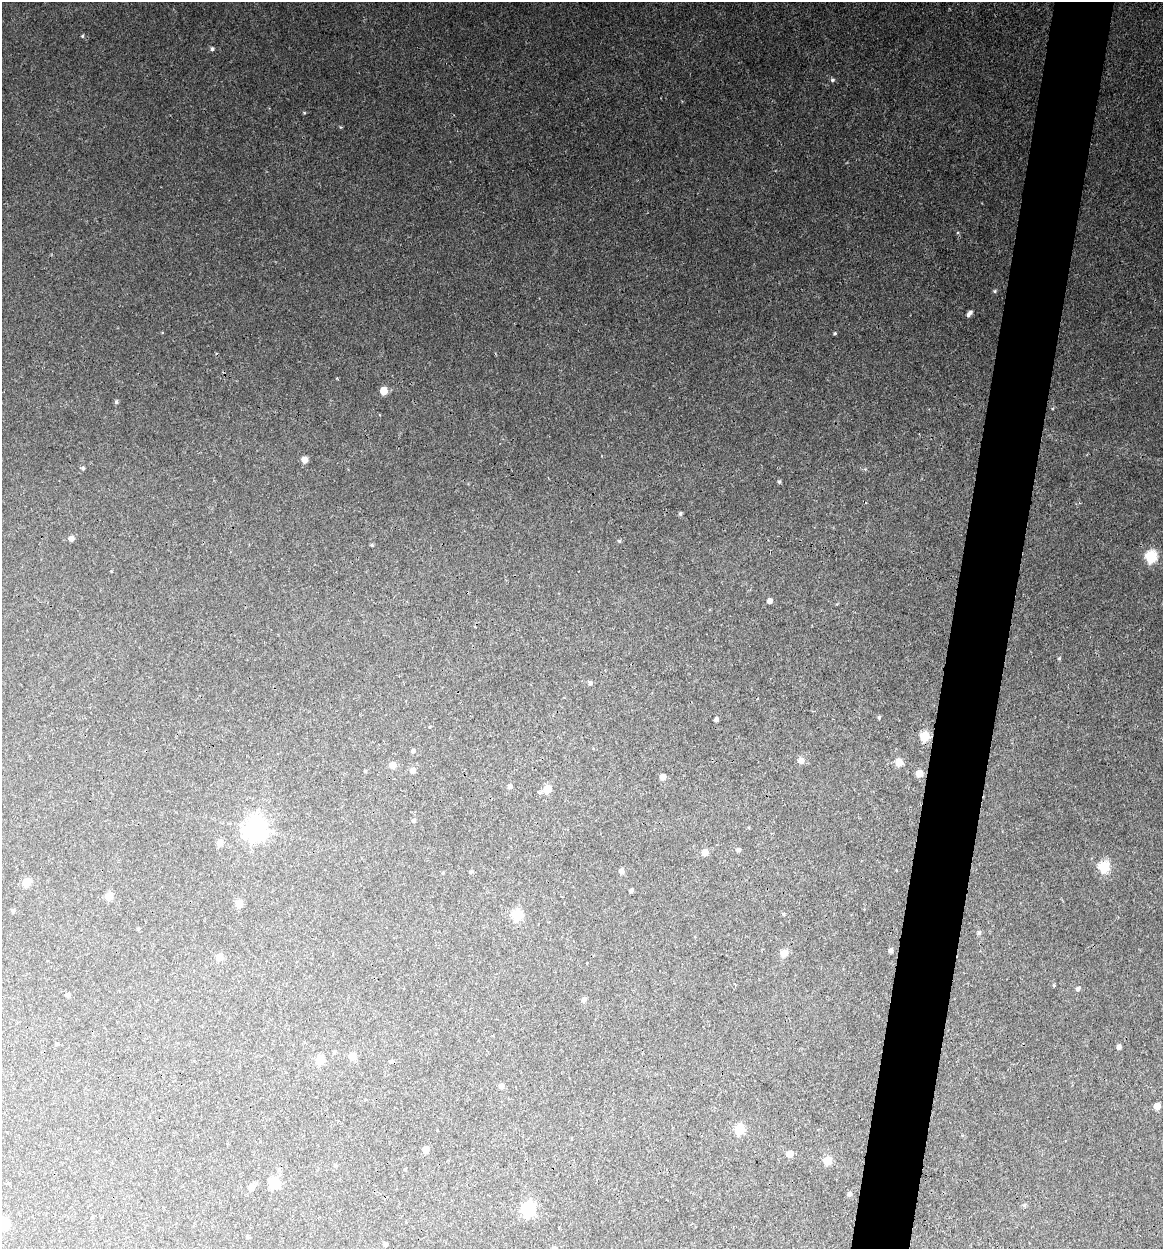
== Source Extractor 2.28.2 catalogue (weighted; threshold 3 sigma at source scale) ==
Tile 10 of 4 x 4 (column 2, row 3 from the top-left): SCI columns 1403-2563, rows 1248-2494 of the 5007 x 4987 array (HDU 1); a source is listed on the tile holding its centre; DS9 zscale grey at full resolution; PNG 1165 x 1251 px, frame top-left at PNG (2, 2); no overlay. Shown black and unused: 5% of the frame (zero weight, under 3 of 4 exposures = <1% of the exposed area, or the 3 px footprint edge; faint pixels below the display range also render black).
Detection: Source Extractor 2.28.2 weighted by HDU 2 'WHT'; one run over the whole footprint, this tile lists its part. Background 0.118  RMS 0.0043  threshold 0.0193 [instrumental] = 3 sigma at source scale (4.5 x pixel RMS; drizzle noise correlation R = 1.50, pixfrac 1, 0.05/0.05 arcsec/px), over >= 5 px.
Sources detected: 82; all 82 listed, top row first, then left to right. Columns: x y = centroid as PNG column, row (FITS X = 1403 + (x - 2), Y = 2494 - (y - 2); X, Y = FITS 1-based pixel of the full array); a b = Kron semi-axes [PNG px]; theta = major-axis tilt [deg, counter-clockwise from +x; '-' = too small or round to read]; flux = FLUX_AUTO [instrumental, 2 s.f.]
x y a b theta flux
82 36 4 4 - 0.51
212 49 5 5 - 1.1
832 80 6 5 - 0.83
304 113 4 4 - 0.46
995 291 5 4 - 0.61
969 313 7 4 48 1.8
835 333 4 3 - 0.66
384 391 5 5 - 8.7
116 402 5 5 - 0.79
304 459 5 5 - 4.7
83 468 5 4 - 0.73
865 469 5 5 - 0.5
779 481 5 4 - 0.75
680 513 5 4 - 0.79
71 538 5 5 - 2.5
619 541 5 4 - 0.61
372 545 4 4 - 0.57
1151 556 6 6 - 43
769 601 4 4 - 2.5
1059 658 5 4 - 0.51
590 683 5 5 - 1
879 717 4 3 - 0.64
716 719 4 4 - 1.2
924 736 6 5 - 20
413 751 5 4 - 1.1
801 761 6 6 - 2.8
899 762 5 5 - 7.9
392 765 5 5 - 4.8
365 771 5 4 - 0.39
413 771 5 5 - 2.5
919 773 5 5 - 7.1
663 777 5 5 - 3.2
510 786 5 5 - 1.4
547 789 5 5 - 11
540 793 6 5 - 0.89
414 821 5 5 - 1
255 829 8 8 - 330
220 843 5 5 - 4.9
738 850 5 5 - 1.1
705 852 5 5 - 4.8
1104 867 6 6 - 30
621 871 5 5 - 2
470 872 4 4 - 0.64
443 873 4 4 - 0.39
26 883 5 5 - 11
631 891 4 3 - 1
109 896 5 5 - 9.2
239 904 5 5 - 6.6
13 911 5 4 - 0.96
783 914 5 3 - 0.42
517 915 6 5 - 30
138 929 4 4 - 0.55
979 933 5 5 - 0.75
891 950 5 4 - 1.5
784 953 5 5 - 7.4
219 957 5 5 - 7.2
1054 985 4 4 - 0.43
1078 989 6 5 - 1.1
68 995 4 4 - 1.1
584 1000 6 5 - 1.4
57 1044 3 3 - 1.2
1119 1047 4 4 - 1.4
334 1053 5 4 - 0.54
352 1056 6 5 - 6
320 1060 6 5 - 13
391 1061 4 4 - 0.85
501 1086 5 5 - 2
366 1099 4 2 - 0.44
1157 1106 5 5 - 5.9
739 1129 6 5 - 25
426 1150 5 5 - 5.5
789 1154 5 5 - 5.3
827 1161 5 5 - 13
335 1165 5 4 - 0.51
279 1170 5 5 - 0.77
274 1183 6 5 - 24
251 1187 6 5 - 3.9
849 1194 5 5 - 1.2
528 1209 7 6 - 69
3 1224 6 5 - 24
248 1237 4 4 - 0.61
386 1245 4 3 - 1.1
Isophote crosses this tile's border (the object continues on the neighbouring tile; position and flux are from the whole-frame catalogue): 1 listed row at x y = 3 1224
Unlisted compact peaks at least as high as the median listed source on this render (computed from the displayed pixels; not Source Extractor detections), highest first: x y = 340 127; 337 378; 111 571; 162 333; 837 604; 847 162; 380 415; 1024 1205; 982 203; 962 1135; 269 108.